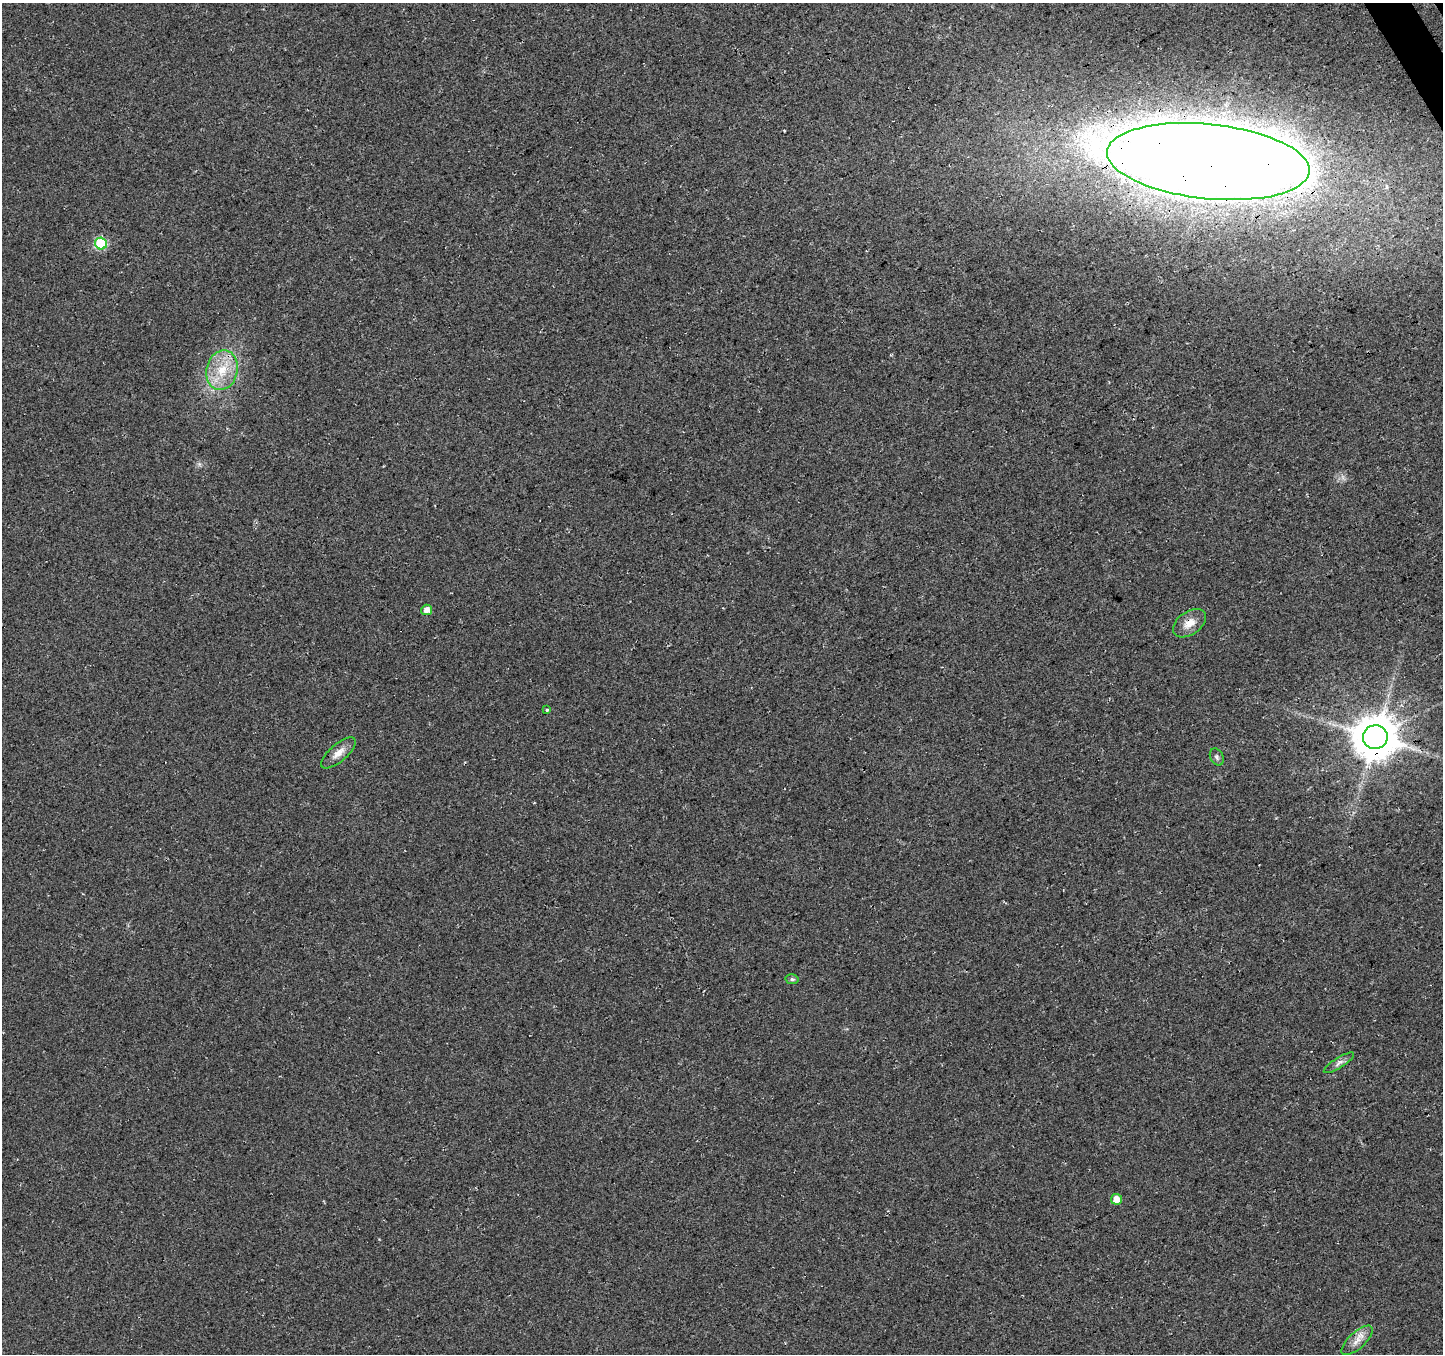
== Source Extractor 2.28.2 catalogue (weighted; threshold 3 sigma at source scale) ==
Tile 10 of 4 x 4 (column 2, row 3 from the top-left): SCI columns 1497-2937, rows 1548-2899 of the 5871 x 5740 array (HDU 1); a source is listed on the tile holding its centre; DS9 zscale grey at full resolution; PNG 1445 x 1356 px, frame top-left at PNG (2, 3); each listed source drawn as its Kron ellipse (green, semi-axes under 4 px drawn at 4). Shown black and unused: <1% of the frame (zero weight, under 3 of 4 exposures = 5% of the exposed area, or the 3 px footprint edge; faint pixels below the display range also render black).
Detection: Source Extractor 2.28.2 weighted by HDU 2 'WHT'; one run over the whole footprint, this tile lists its part. Background 0.0524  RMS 0.0082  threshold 0.0367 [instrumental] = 3 sigma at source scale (4.5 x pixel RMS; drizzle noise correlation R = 1.50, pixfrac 1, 0.0396/0.0396 arcsec/px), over >= 5 px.
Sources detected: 13; all 13 listed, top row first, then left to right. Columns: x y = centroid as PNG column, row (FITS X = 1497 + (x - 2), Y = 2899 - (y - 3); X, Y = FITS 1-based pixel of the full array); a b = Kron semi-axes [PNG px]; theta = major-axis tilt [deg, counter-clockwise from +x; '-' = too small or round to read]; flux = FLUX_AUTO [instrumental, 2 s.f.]
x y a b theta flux
1208 161 102 37 -6 3600
101 244 6 6 - 64
222 370 20 15 77 23
427 610 5 5 - 6.5
1189 623 18 11 35 9.6
547 710 4 4 - 1
1375 737 12 12 - 3000
338 753 21 8 41 8
1217 757 9 6 -63 2.2
792 979 7 5 -12 1.5
1339 1063 17 5 32 3.6
1116 1199 5 5 - 7.9
1357 1340 20 8 42 7.6
Overlapping masked pixels (flux is a lower limit): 3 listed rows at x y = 1208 161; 1189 623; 1375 737